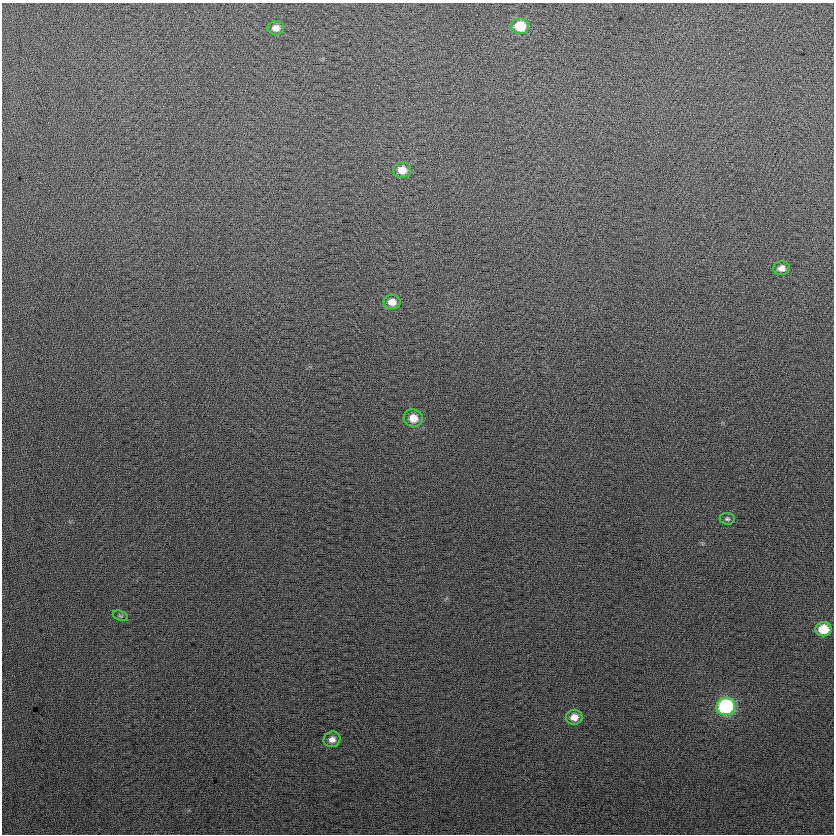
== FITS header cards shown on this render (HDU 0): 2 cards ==
NAXIS1  =                  832
NAXIS2  =                  832

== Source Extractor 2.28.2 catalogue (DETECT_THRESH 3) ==
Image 832 x 832 px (HDU 0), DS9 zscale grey, 1 PNG px = 1 image px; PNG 836 x 836 px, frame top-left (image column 1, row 832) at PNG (2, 3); each listed source drawn as its Kron ellipse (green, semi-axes under 4 px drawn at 4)
Background 24.1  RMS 14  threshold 42.7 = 3 sigma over >= 5 px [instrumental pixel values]
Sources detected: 12; all 12 listed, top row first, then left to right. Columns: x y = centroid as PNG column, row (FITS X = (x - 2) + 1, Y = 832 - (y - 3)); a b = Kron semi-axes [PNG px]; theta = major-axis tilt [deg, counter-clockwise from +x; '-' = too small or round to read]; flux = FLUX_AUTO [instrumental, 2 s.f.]
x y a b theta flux
520 26 9 8 - 29000
276 28 8 7 - 6300
402 170 9 8 - 13000
781 268 8 6 2 6000
392 302 8 7 - 9100
413 418 9 8 - 12000
727 519 7 6 - 2100
120 616 8 4 -20 1600
824 629 8 7 - 25000
726 706 9 9 - 130000
574 717 8 7 - 9200
332 739 8 7 - 5600